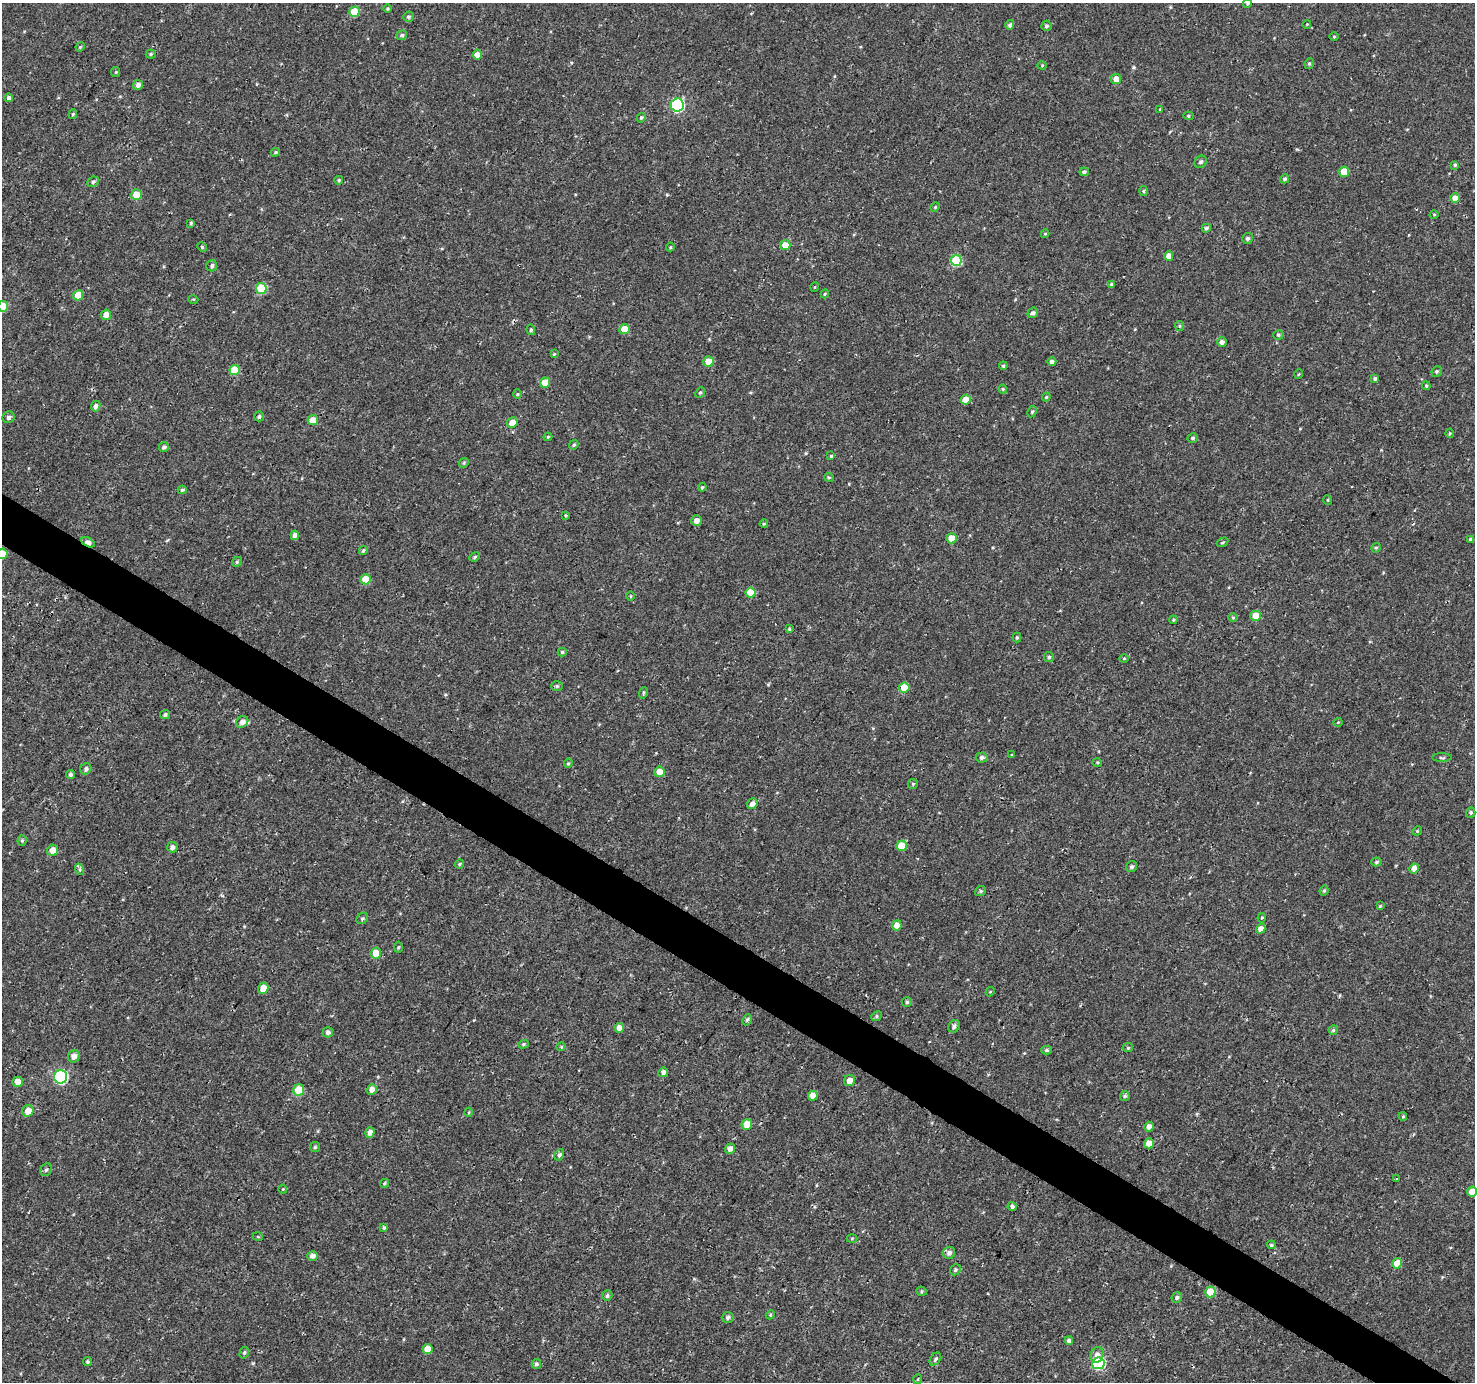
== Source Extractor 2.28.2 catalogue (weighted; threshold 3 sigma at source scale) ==
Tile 6 of 4 x 4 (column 2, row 2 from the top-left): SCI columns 1482-2954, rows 3017-4396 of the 5900 x 5964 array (HDU 1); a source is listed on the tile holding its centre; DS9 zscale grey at full resolution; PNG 1477 x 1384 px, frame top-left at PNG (2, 3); each listed source drawn as its Kron ellipse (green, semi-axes under 4 px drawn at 4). Shown black and unused: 4% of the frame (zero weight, under 3 of 4 exposures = <1% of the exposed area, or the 3 px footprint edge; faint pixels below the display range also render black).
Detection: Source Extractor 2.28.2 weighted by HDU 2 'WHT'; one run over the whole footprint, this tile lists its part. Background 4.57e-04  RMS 0.0026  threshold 0.0118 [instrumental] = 3 sigma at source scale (4.5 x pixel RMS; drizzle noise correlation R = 1.50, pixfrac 1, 0.0396/0.0396 arcsec/px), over >= 5 px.
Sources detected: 213; all 213 listed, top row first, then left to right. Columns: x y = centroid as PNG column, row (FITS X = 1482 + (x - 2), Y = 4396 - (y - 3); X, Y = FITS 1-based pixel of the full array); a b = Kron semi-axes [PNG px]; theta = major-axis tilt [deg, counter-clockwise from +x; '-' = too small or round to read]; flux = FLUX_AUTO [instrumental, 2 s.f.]
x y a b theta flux
1248 3 5 4 - 0.51
387 9 4 4 - 0.32
354 12 5 5 - 6.1
408 17 5 5 - 0.51
1307 24 4 3 - 0.19
1010 25 5 4 - 0.61
1046 26 5 5 - 0.6
402 35 5 5 - 0.52
1334 37 5 3 - 0.23
80 47 5 4 - 0.28
151 54 5 4 - 0.48
477 55 5 4 - 1.7
1309 63 5 4 - 0.42
1042 65 4 4 - 0.26
116 72 5 4 - 0.29
1116 79 5 5 - 2.3
138 85 5 5 - 0.99
8 98 4 4 - 0.65
677 105 6 6 - 34
1160 109 3 3 - 0.23
73 114 5 4 - 0.38
1188 116 5 4 - 0.36
641 118 5 4 - 0.41
275 152 4 3 - 0.35
1201 162 7 5 44 0.63
1455 165 4 4 - 0.37
1084 172 5 4 - 0.45
1344 172 5 5 - 3.9
1285 179 4 4 - 0.51
339 180 4 4 - 0.46
93 182 6 5 - 0.58
1144 191 5 3 - 0.33
136 194 5 5 - 3.9
1455 198 5 5 - 2.6
935 207 5 4 - 0.29
1434 214 4 3 - 0.23
191 223 4 3 - 0.38
1206 228 5 4 - 0.6
1045 234 4 4 - 0.26
1247 238 5 5 - 0.56
785 245 5 5 - 2.7
202 247 5 4 - 0.33
670 247 4 4 - 0.28
1169 256 4 4 - 2
956 260 5 5 - 12
212 266 6 5 - 0.6
1111 284 4 4 - 0.41
815 287 5 3 - 0.21
261 288 5 5 - 9.1
825 294 4 4 - 0.31
78 295 5 5 - 3.4
193 299 5 3 - 0.22
3 306 5 5 - 6
1033 313 5 5 - 0.78
106 315 5 5 - 2.2
1180 326 5 4 - 0.34
624 329 5 5 - 3.5
531 330 5 4 - 0.39
1278 335 5 4 - 0.4
1222 342 5 5 - 1.1
554 354 3 3 - 0.27
708 361 5 5 - 3.6
1052 362 4 4 - 0.8
1003 366 4 3 - 0.36
234 370 5 5 - 6.2
1437 371 5 5 - 0.53
1299 374 5 3 - 0.2
1375 378 4 4 - 0.61
545 383 5 5 - 3.6
1426 386 4 3 - 0.37
1003 389 4 4 - 0.27
700 392 6 4 49 0.41
517 394 4 4 - 0.27
1046 397 4 4 - 0.32
966 400 5 5 - 3
96 406 5 4 - 1.1
1032 411 6 4 62 0.39
259 416 5 4 - 0.51
8 417 6 5 - 0.69
313 420 5 5 - 2.9
512 423 5 5 - 2.4
1450 433 4 4 - 0.3
548 437 4 3 - 0.31
1193 438 5 4 - 0.46
574 445 5 4 - 0.39
164 447 5 4 - 0.66
831 456 4 4 - 0.4
464 463 5 4 - 0.39
829 477 5 4 - 0.3
702 487 4 3 - 0.29
182 490 4 3 - 0.45
1328 500 5 3 - 0.24
566 515 3 3 - 0.29
696 520 5 5 - 1.7
764 524 4 4 - 0.27
295 535 5 4 - 1.1
951 538 5 5 - 3.2
1471 539 4 4 - 0.45
88 542 7 4 -29 2.5
1223 542 6 3 31 0.36
1376 548 5 4 - 0.36
363 551 4 3 - 0.44
2 554 5 5 - 3.3
475 557 5 4 - 0.37
237 562 5 4 - 0.41
366 579 5 5 - 4.8
750 593 5 5 - 4.6
630 596 4 3 - 0.28
1256 616 5 5 - 3.1
1233 617 5 3 - 0.29
1173 620 4 3 - 0.24
789 629 4 4 - 0.39
1017 637 5 4 - 0.33
562 652 4 4 - 0.41
1049 657 5 4 - 0.52
1124 658 4 3 - 0.21
557 686 6 5 - 0.46
904 688 5 5 - 5.8
643 693 6 3 72 0.4
165 715 5 4 - 0.61
242 722 6 5 - 1.5
1338 722 5 3 - 0.24
1012 755 4 3 - 0.27
982 757 6 5 - 0.79
1442 758 10 3 0 0.42
1097 762 5 3 - 0.3
568 763 5 4 - 0.36
86 769 6 5 - 0.65
659 772 5 5 - 2.8
70 774 5 4 - 0.66
913 784 5 5 - 0.32
752 804 6 5 - 1.3
1471 813 5 4 - 0.37
1417 831 5 4 - 0.28
22 840 5 4 - 0.39
901 846 5 5 - 4.1
172 847 5 5 - 0.99
52 850 6 5 - 2.5
1376 862 5 4 - 0.42
459 864 5 3 - 0.33
1132 867 6 5 - 0.62
1414 868 5 4 - 1.9
79 869 6 4 -71 0.39
980 891 6 4 21 0.46
1324 891 5 3 - 0.37
1380 906 4 4 - 0.34
362 918 6 5 - 0.47
1262 918 5 4 - 0.32
897 925 5 5 - 2.2
1261 929 5 4 - 1.9
398 947 5 3 - 0.28
376 953 5 5 - 3.4
263 988 6 5 - 2.8
990 992 5 3 - 0.27
907 1002 5 4 - 0.45
876 1016 5 4 - 0.41
747 1020 6 4 65 0.54
954 1026 6 5 - 0.9
619 1028 5 4 - 1.4
1333 1030 5 4 - 0.39
328 1032 5 5 - 0.79
523 1044 5 4 - 0.38
561 1047 4 4 - 0.27
1128 1048 5 4 - 0.35
1047 1050 5 4 - 0.45
74 1056 6 6 - 1.5
663 1072 5 4 - 1.2
61 1077 7 6 - 37
849 1080 6 5 - 1.8
17 1082 5 5 - 2.1
299 1090 5 5 - 5.9
372 1090 5 5 - 2.2
813 1096 5 5 - 2.7
1125 1096 5 5 - 0.48
28 1111 6 5 - 2.8
469 1112 4 3 - 0.25
1403 1117 4 4 - 0.28
747 1124 5 5 - 3.4
1149 1127 5 4 - 1.4
370 1132 5 4 - 1.4
1149 1143 5 4 - 2.7
315 1147 5 5 - 0.36
730 1149 5 5 - 1.3
559 1155 6 4 61 0.59
46 1170 7 5 56 0.55
1396 1179 2 2 - 0.23
384 1183 4 4 - 0.34
283 1189 4 4 - 0.26
1472 1192 5 5 - 2.9
1012 1206 4 4 - 0.64
384 1228 4 4 - 0.39
258 1237 5 3 - 0.22
852 1239 5 3 - 0.26
1271 1245 5 4 - 0.37
949 1253 6 6 - 1.1
312 1256 5 4 - 1.2
1397 1263 5 5 - 3.4
955 1270 6 5 - 0.53
922 1291 5 4 - 0.39
1210 1292 5 5 - 6.9
607 1296 5 5 - 0.55
1177 1298 5 5 - 0.63
770 1315 5 3 - 0.28
728 1318 6 5 - 0.69
1069 1341 4 4 - 0.73
428 1349 5 5 - 3
244 1353 6 4 75 0.48
1097 1355 8 6 73 1.2
935 1359 7 5 53 0.56
88 1362 4 4 - 0.43
1098 1363 6 6 - 25
536 1364 5 4 - 0.59
918 1379 5 3 - 0.25
Overlapping masked pixels (flux is a lower limit): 1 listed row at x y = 88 542
Isophote crosses this tile's border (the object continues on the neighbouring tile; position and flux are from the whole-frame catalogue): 4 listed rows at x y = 1248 3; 3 306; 2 554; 1472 1192